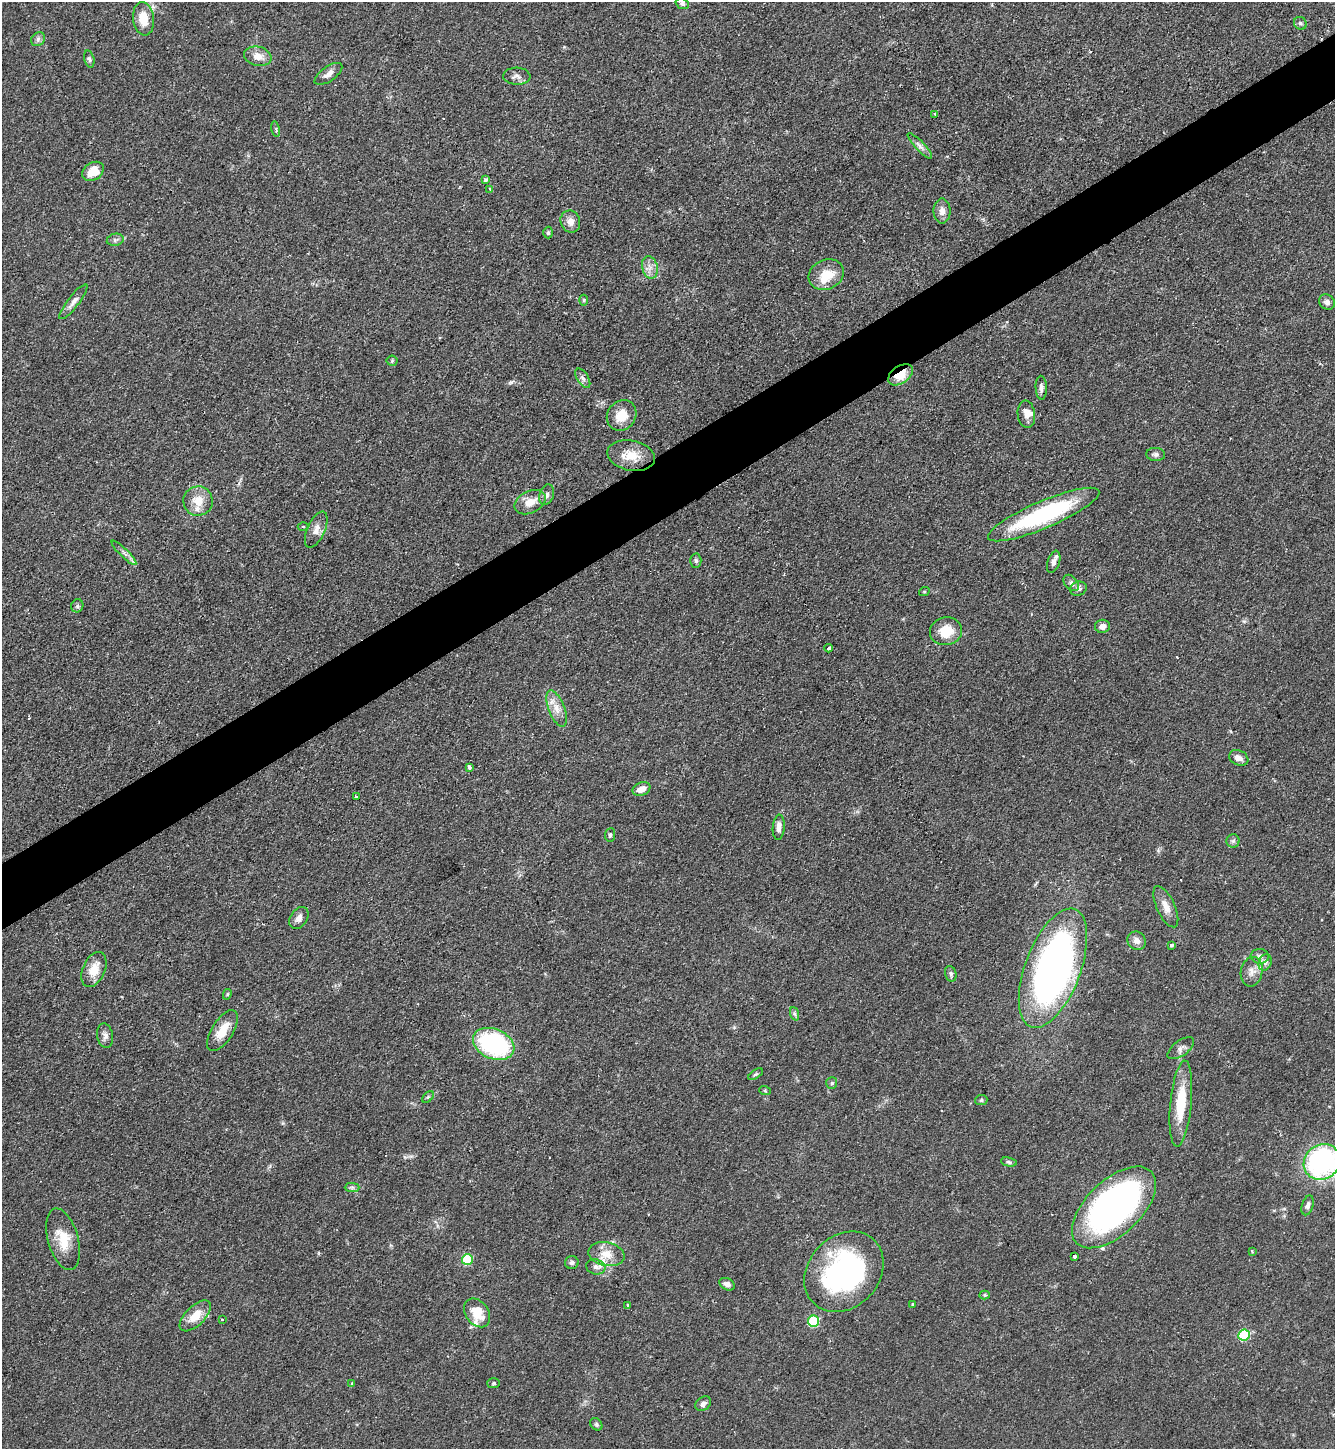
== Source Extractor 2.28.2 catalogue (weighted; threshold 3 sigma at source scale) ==
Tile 10 of 4 x 4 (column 2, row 3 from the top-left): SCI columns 1491-2823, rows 1449-2895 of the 5781 x 5789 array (HDU 1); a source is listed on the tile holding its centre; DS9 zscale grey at full resolution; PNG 1337 x 1451 px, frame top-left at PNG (2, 2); each listed source drawn as its Kron ellipse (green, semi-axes under 4 px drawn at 4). Shown black and unused: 5% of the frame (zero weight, under 2 of 3 exposures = <1% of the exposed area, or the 3 px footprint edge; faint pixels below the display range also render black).
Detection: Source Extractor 2.28.2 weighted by HDU 2 'WHT'; one run over the whole footprint, this tile lists its part. Background 0.0468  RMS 0.0046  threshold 0.0207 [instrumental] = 3 sigma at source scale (4.5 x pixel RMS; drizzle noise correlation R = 1.50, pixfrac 1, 0.05/0.05 arcsec/px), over >= 5 px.
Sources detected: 107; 1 cosmic-ray / hot-pixel residue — neither listed nor drawn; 3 inside a brighter listed object's ellipse — not listed separately; the other 103 listed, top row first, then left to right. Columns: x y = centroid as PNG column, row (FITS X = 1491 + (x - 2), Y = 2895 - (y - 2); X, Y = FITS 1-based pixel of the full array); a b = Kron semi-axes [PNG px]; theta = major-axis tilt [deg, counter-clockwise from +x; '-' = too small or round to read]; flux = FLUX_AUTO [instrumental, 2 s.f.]
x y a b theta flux
682 3 7 5 -20 1
143 19 17 10 -83 8.6
1300 23 7 6 - 1.1
38 39 7 6 - 1.3
258 56 14 9 -14 4.7
89 59 8 5 -75 1.1
328 74 16 7 35 3
517 76 13 8 -3 2.2
935 114 3 3 - 1.3
276 129 8 3 -78 0.64
920 146 17 4 -47 2.1
93 171 11 8 35 8.2
485 180 4 3 - 1.4
490 189 4 3 - 0.55
942 211 12 8 90 3
570 222 11 9 -70 3.5
548 233 6 4 -90 0.77
115 240 8 6 12 1.3
650 267 11 7 -77 3.1
826 275 18 14 24 10
584 300 5 3 - 0.52
73 302 21 5 52 2.6
1327 302 8 7 - 1.8
392 361 5 5 - 0.62
900 375 14 8 35 9
583 378 11 5 -57 1.5
1041 388 12 5 -87 1.9
1026 414 14 8 -83 3.5
622 415 16 14 51 8
1156 454 9 6 -5 1.4
631 456 24 15 -11 9.2
547 495 10 7 73 1.8
198 501 14 14 - 7.6
530 502 17 11 26 6
1044 515 60 13 23 56
303 526 5 3 - 0.46
316 530 19 9 66 3.9
124 553 17 4 -44 2
696 561 7 5 -88 0.88
1054 562 11 6 72 2.2
1071 583 9 6 -51 1.6
1078 589 8 7 - 1.7
924 592 5 3 - 0.48
77 606 6 6 - 1.1
1102 626 7 6 - 3
946 631 16 14 11 9.9
829 648 4 3 - 1.3
557 708 19 8 -69 4.9
1239 758 10 7 -23 2.8
469 767 4 3 - 3.1
641 789 9 6 23 3.6
356 797 4 3 - 1.1
779 827 12 6 85 2.8
610 835 7 5 83 0.92
1233 841 6 6 - 1.1
1166 907 22 9 -65 4.7
299 918 12 8 55 2.5
1137 941 10 8 -44 2.8
1171 945 3 3 - 2.4
1260 956 9 7 -5 1.9
1265 962 9 6 70 1.7
1053 968 63 27 69 220
94 969 18 11 67 7.6
1252 972 15 11 79 3.9
951 974 8 5 -73 1.2
227 994 5 4 - 0.58
795 1014 7 4 -70 0.88
222 1031 23 10 58 8.5
105 1036 12 8 -81 2.1
494 1044 21 15 -23 61
1181 1048 15 7 36 2.3
756 1074 8 4 34 0.81
832 1083 6 5 - 0.79
765 1091 6 3 -20 0.47
428 1097 7 4 45 0.77
981 1100 6 5 - 0.83
1181 1104 43 10 84 17
1009 1162 8 4 -12 0.98
1322 1162 19 17 38 86
352 1187 7 4 0 1
1308 1205 10 5 73 1.7
1114 1207 52 27 44 160
63 1239 32 15 -74 11
1252 1251 3 3 - 0.44
606 1254 18 11 -12 6.8
1074 1256 4 3 - 1.4
467 1259 5 5 - 27
572 1262 7 6 - 1.3
596 1267 10 7 -15 2.2
844 1272 44 35 47 95
727 1284 8 5 -28 2
985 1295 5 4 - 0.6
913 1304 3 3 - 1.2
628 1305 3 3 - 1.9
477 1313 16 11 -54 9.3
195 1316 19 9 45 7.6
222 1319 3 2 - 0.64
814 1321 5 5 - 31
1244 1335 6 5 - 34
494 1383 6 5 - 0.7
352 1384 3 3 - 1
703 1404 8 6 38 1.7
596 1424 7 5 -47 0.9
Overlapping masked pixels (flux is a lower limit): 1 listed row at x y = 900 375
Isophote crosses this tile's border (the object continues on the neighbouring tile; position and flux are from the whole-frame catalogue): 1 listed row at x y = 1322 1162
Unlisted compact peaks at least as high as the median listed source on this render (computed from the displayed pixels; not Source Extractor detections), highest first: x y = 511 382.